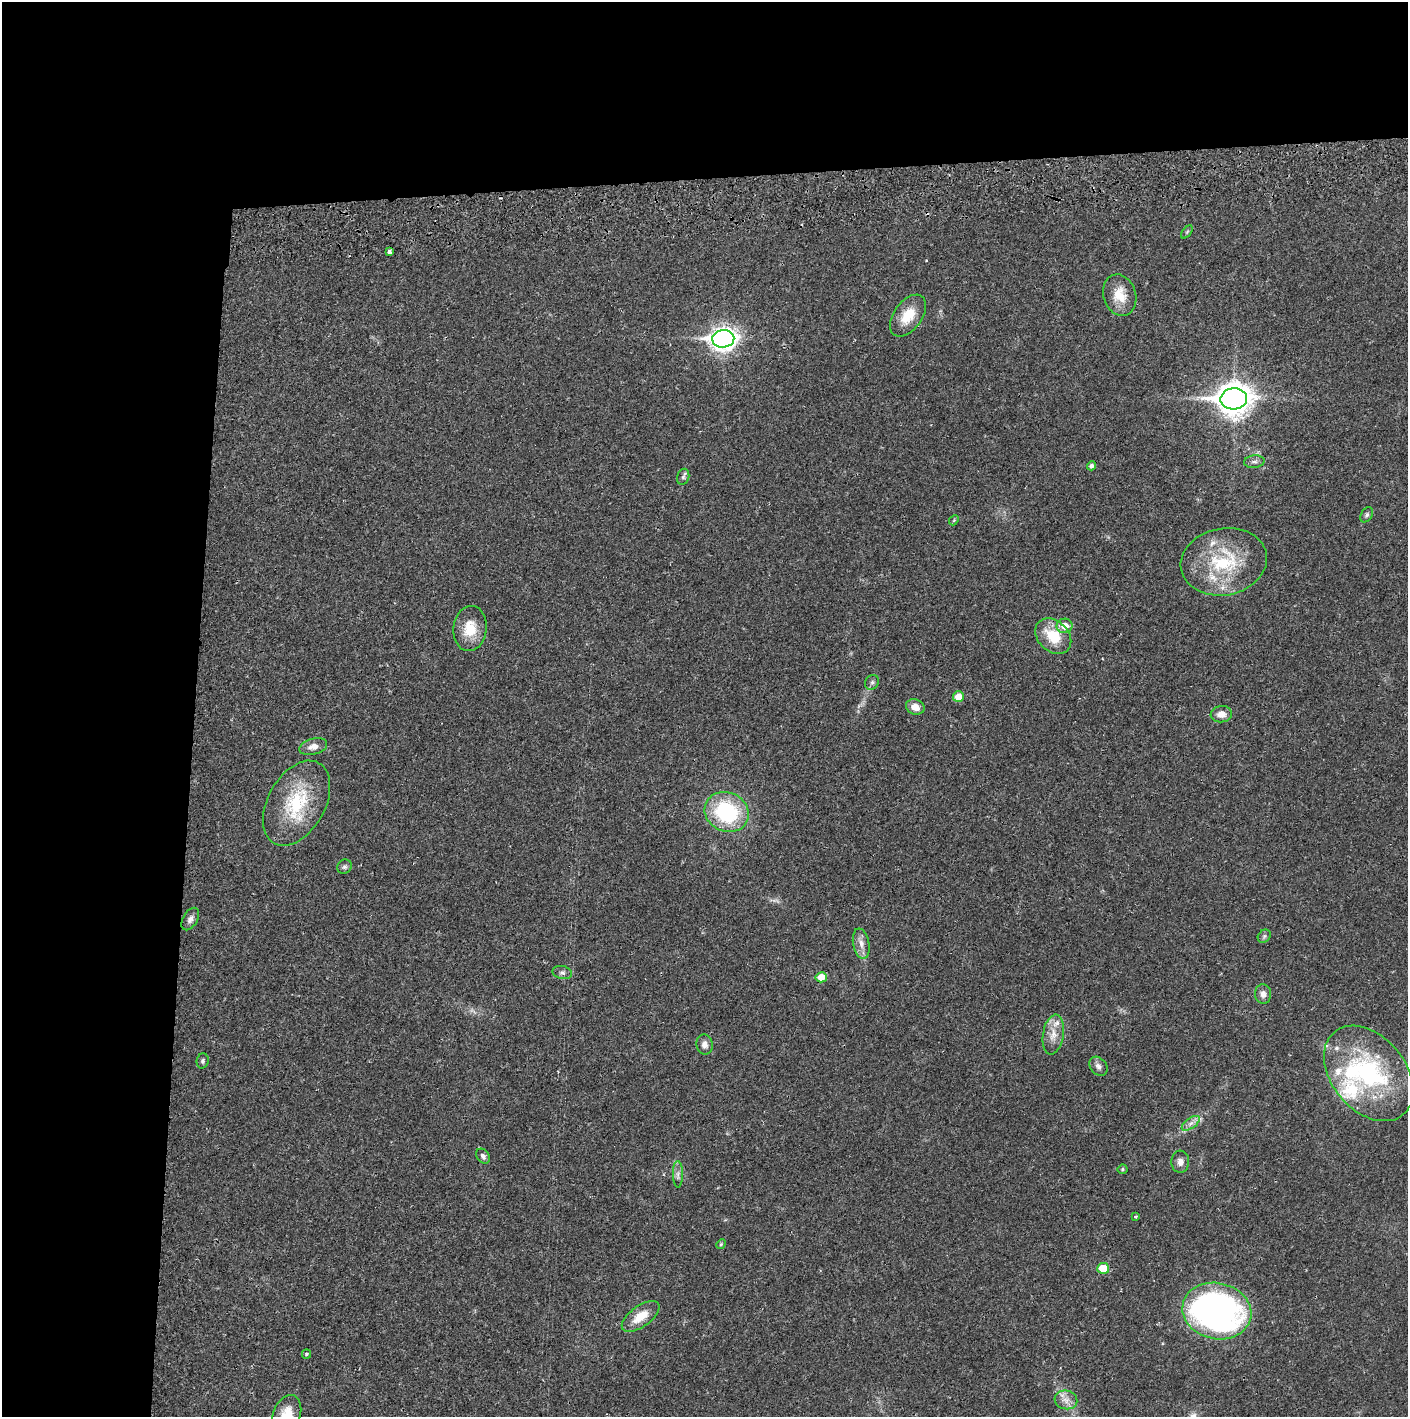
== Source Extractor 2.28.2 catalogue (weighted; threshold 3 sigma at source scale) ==
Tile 1 of 3 x 3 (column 1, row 1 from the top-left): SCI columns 4-1409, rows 2886-4300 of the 4227 x 4359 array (HDU 1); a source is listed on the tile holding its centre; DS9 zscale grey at full resolution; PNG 1410 x 1419 px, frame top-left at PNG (2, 2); each listed source drawn as its Kron ellipse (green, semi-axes under 4 px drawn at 4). Shown black and unused: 24% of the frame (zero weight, under 2 of 3 exposures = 3% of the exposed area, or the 3 px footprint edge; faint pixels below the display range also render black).
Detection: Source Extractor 2.28.2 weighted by HDU 2 'WHT'; one run over the whole footprint, this tile lists its part. Background 0.0223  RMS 0.0035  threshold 0.0157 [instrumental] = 3 sigma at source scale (4.5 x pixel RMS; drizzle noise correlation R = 1.50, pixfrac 1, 0.05/0.05 arcsec/px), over >= 5 px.
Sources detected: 58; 1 too faint to see at this stretch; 2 cosmic-ray / hot-pixel residue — neither listed nor drawn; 8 inside a brighter listed object's ellipse — not listed separately; the other 47 listed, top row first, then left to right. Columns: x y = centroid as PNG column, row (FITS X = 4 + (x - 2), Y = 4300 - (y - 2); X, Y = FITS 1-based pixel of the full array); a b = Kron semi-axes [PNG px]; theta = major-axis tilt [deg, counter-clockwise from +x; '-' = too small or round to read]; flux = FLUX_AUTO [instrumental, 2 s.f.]
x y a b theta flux
1187 232 8 4 53 0.51
389 252 4 4 - 4.5
1120 295 21 16 -73 7.1
908 316 24 14 53 8
723 339 11 8 4 260
1234 399 13 10 2 550
1254 462 10 6 6 1.2
1092 466 5 4 - 1.2
683 477 8 6 75 0.84
1367 515 8 5 59 0.8
954 520 6 4 47 0.41
1224 562 43 33 11 27
1065 626 8 7 - 3.9
470 628 23 16 83 8.2
1053 636 20 15 -44 11
872 682 8 6 55 0.88
958 697 5 5 - 4.7
915 707 9 7 -20 3.1
1221 714 11 8 7 2.8
313 746 14 8 15 2.5
297 803 46 28 61 23
727 812 22 19 -26 31
345 867 7 7 - 0.89
190 919 12 7 59 1.6
1264 936 7 5 46 0.73
861 944 15 8 -79 2.5
562 973 10 6 -12 1.1
821 977 5 5 - 5.2
1263 994 9 8 - 1.8
1053 1034 20 10 80 4.1
704 1044 10 8 -81 1.9
203 1061 7 6 - 0.81
1098 1066 10 8 -51 1.5
1369 1073 54 37 -50 50
1191 1123 10 5 35 1.6
483 1156 8 6 -51 1.1
1180 1162 11 9 87 2.1
1122 1169 5 4 - 0.56
678 1174 13 5 -89 1.4
1136 1217 3 3 - 0.45
721 1244 5 4 - 0.43
1103 1268 6 5 - 7.9
1217 1311 35 28 -13 140
641 1316 22 10 36 6.2
306 1354 4 4 - 0.59
1066 1400 11 9 -15 2.6
287 1414 20 13 69 6.7
Overlapping masked pixels (flux is a lower limit): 1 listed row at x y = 1217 1311
Isophote crosses this tile's border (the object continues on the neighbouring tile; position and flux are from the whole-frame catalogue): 2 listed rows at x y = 1369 1073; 287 1414